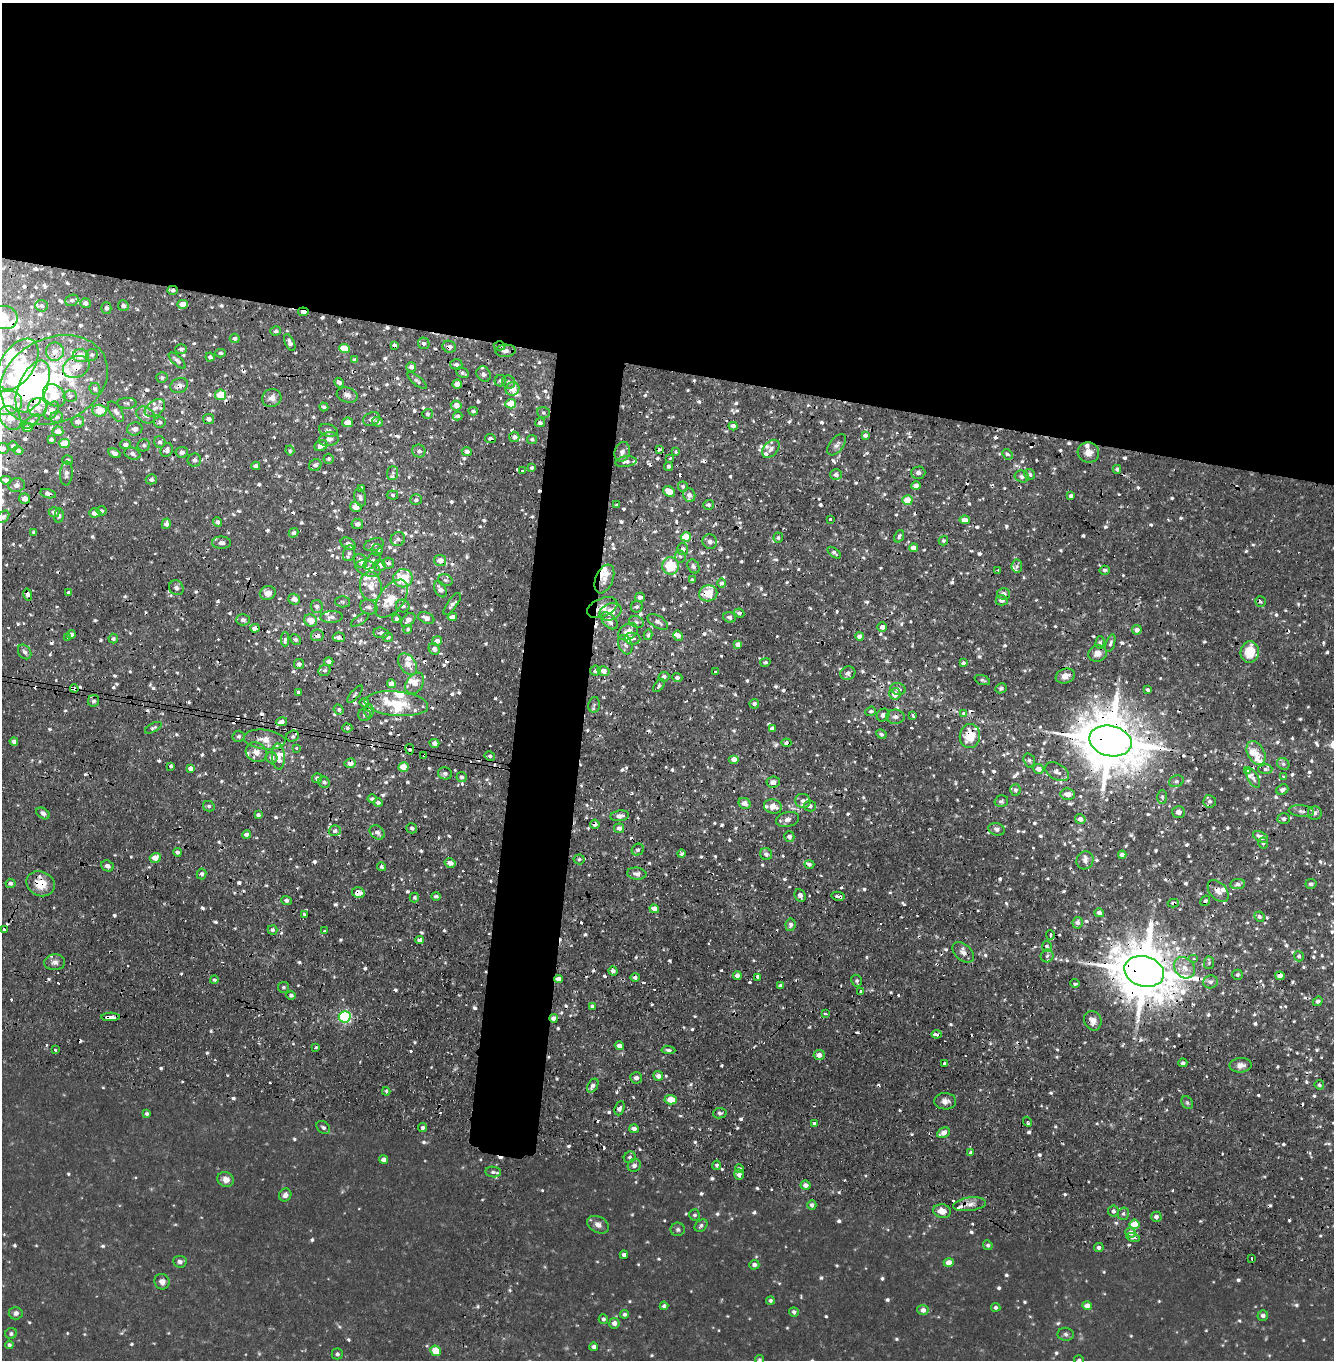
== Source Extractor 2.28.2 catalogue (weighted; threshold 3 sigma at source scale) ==
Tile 3 of 4 x 4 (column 3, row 1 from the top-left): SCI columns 2905-4236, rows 4188-5545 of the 5693 x 5657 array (HDU 1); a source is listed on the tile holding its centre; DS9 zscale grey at full resolution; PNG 1336 x 1362 px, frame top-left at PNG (2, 3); each listed source drawn as its Kron ellipse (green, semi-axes under 4 px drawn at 4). Shown black and unused: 30% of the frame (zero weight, under 2 of 4 exposures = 1% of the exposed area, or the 3 px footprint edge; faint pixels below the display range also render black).
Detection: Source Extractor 2.28.2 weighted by HDU 2 'WHT'; one run over the whole footprint, this tile lists its part. Background 0.051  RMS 0.011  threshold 0.0512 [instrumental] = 3 sigma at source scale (4.5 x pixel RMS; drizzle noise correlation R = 1.50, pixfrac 1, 0.05/0.05 arcsec/px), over >= 5 px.
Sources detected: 1210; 8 too faint to see at this stretch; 8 inside a brighter object's white glare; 100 cosmic-ray / hot-pixel residue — neither listed nor drawn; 70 inside a brighter listed object's ellipse — not listed separately; of the other 1024, all 500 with FLUX_AUTO >= 2.48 (the completeness limit of this list) listed and drawn (524 fainter detections not listed), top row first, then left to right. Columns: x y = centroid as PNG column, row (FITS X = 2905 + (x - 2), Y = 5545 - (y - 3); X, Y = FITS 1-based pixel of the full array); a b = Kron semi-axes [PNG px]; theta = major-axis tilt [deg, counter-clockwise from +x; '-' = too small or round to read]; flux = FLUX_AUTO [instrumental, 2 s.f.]
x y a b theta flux
173 290 5 4 - 3.5
72 300 7 5 21 3.5
85 303 5 5 - 5.2
183 304 5 4 - 14
42 306 6 6 - 3.2
123 306 5 5 - 4.4
106 308 6 5 - 4.3
303 312 5 3 - 6.7
4 317 14 11 -12 16
276 331 5 4 - 2.8
235 338 5 4 - 3.7
290 343 9 4 -66 5
424 343 6 5 - 3.7
394 345 4 3 - 3.5
500 346 6 4 2 2.5
449 347 7 6 - 5
345 348 5 4 - 36
181 349 6 4 1 2.7
505 351 10 6 3 5.9
55 352 9 9 - 10
220 353 5 4 - 2.7
92 355 6 6 - 2.8
81 356 8 6 2 17
210 357 4 4 - 3.5
177 360 11 4 -44 3.9
354 360 4 4 - 3.7
18 364 28 16 57 31
456 364 6 5 - 4.2
76 367 14 10 24 17
411 367 5 4 - 4.8
463 373 6 4 -26 3.4
484 374 8 6 -55 4
162 378 5 5 - 3.2
54 380 56 42 24 190
417 381 12 4 -40 3.2
500 381 6 5 - 3.3
509 382 7 6 - 3.5
339 383 5 4 - 4.2
457 384 5 4 - 6.6
179 386 9 7 25 7.9
33 387 28 14 65 130
95 389 6 5 - 3.3
512 389 7 6 - 13
54 395 13 9 -48 25
220 395 5 5 - 29
347 395 11 7 -16 6.5
70 396 6 5 - 3.1
272 398 10 9 - 7.5
6 403 16 12 10 23
127 403 10 5 0 3.2
511 404 5 5 - 23
456 405 5 5 - 11
38 407 9 9 - 9.4
324 407 5 4 - 2.9
155 408 11 7 34 8.5
51 411 9 6 59 6.3
99 411 7 6 - 20
473 411 4 3 - 2.6
116 412 11 6 -56 5.5
543 413 6 5 - 3.1
427 414 5 5 - 2.7
146 415 10 7 -36 7.5
458 416 5 4 - 3
57 417 6 6 - 3.6
10 418 13 9 -55 12
209 419 5 5 - 5.2
372 419 8 6 25 4.2
31 422 11 4 37 3.5
78 422 6 6 - 7.4
160 422 6 5 - 3.6
347 422 5 5 - 13
378 422 5 4 - 4.7
540 423 5 4 - 3.5
733 426 4 4 - 5.1
27 428 5 4 - 4.8
135 429 7 6 - 6.3
328 430 9 6 -16 4.2
58 431 5 5 - 9.7
865 435 4 4 - 5.2
514 437 5 5 - 4.7
51 439 4 3 - 3.2
329 439 10 7 9 6.3
490 439 5 4 - 3.9
532 439 5 4 - 2.8
160 442 6 5 - 3.6
64 443 5 4 - 27
125 444 5 5 - 5.3
144 445 6 6 - 3.5
837 445 12 7 52 5.5
13 446 5 4 - 4.1
321 446 7 5 27 8.6
3 448 6 5 - 4.6
659 449 3 3 - 5.3
771 449 10 7 49 5.1
167 450 7 5 61 5.2
290 450 5 4 - 2.6
18 451 5 4 - 3.4
419 451 6 6 - 4.7
467 451 5 4 - 5.2
676 451 4 4 - 2.6
182 452 6 5 - 5.6
622 452 10 7 73 6.6
1088 452 11 10 - 10
114 453 6 4 -27 5.4
132 454 8 6 -21 5.1
1007 454 6 4 -44 3
670 458 3 3 - 4.9
329 459 5 5 - 2.8
68 460 5 5 - 3.4
194 460 6 6 - 4.4
626 462 11 5 8 4.9
315 465 6 5 - 4.1
256 466 4 4 - 6.2
669 466 5 4 - 3
532 468 3 3 - 2.6
1117 469 4 4 - 2.9
523 471 4 3 - 10
393 473 7 5 85 3
918 473 7 6 - 4.3
66 474 12 6 84 5.2
1030 474 6 5 - 3.4
836 475 6 5 - 4.2
1022 476 7 6 - 3.8
151 479 5 5 - 3.5
6 480 5 4 - 4.9
17 485 8 7 - 6.4
916 486 4 4 - 8.2
683 487 5 5 - 2.7
361 488 4 3 - 2.7
669 491 6 5 - 12
48 494 8 4 -14 6
392 495 6 4 -7 2.6
689 495 7 6 - 5.3
1071 496 4 3 - 3.6
360 497 9 5 -75 4.8
24 499 5 5 - 12
416 500 6 5 - 3.1
907 500 5 5 - 23
617 505 4 3 - 2.5
708 505 5 5 - 3.5
356 507 6 5 - 12
101 511 5 5 - 2.8
54 512 5 5 - 4.2
95 513 5 4 - 7.4
59 516 7 4 84 2.8
3 517 7 5 44 3.7
830 519 3 3 - 4.5
965 520 5 4 - 11
217 522 5 4 - 3.3
166 524 5 4 - 5.7
357 524 6 5 - 6.1
34 532 4 3 - 2.7
294 533 5 4 - 3.1
899 536 6 4 68 2.9
686 537 5 4 - 31
778 538 5 5 - 2.8
398 539 7 6 - 4.5
943 541 5 4 - 2.5
710 542 7 7 - 6.2
221 543 9 6 1 4.6
348 544 8 5 -28 5.5
374 545 10 6 18 4.6
913 548 4 4 - 9
683 549 6 5 - 4.8
377 550 6 6 - 6.4
349 553 8 6 71 3.7
834 553 8 4 -37 3.2
680 556 6 5 - 3
440 560 6 5 - 9.2
361 561 7 6 - 11
372 561 10 6 46 4.7
388 563 6 5 - 4.3
380 565 6 5 - 6.3
670 566 8 8 - 41
693 566 7 5 -62 4
1017 566 6 5 - 2.9
368 568 13 7 -19 9.6
998 570 3 3 - 6
1105 570 5 4 - 3.2
403 578 10 9 - 47
604 579 15 8 67 11
445 580 7 5 -16 3
692 580 4 3 - 2.5
721 583 4 4 - 3.3
371 586 14 11 -81 14
176 588 8 6 -47 4
440 589 9 5 -59 6.3
69 593 4 3 - 2.9
268 593 8 7 - 9.7
708 593 9 8 - 24
28 594 6 4 -77 6.9
1003 594 6 5 - 5.7
640 597 5 4 - 5.6
294 599 6 5 - 7.2
391 599 22 12 52 29
1002 600 6 5 - 6
1260 601 5 5 - 2.6
343 602 7 5 -2 2.8
452 604 13 5 54 4.6
317 606 6 6 - 4.7
403 606 7 6 - 4.8
369 607 9 7 -22 5.3
637 607 6 6 - 3.2
602 608 16 9 22 14
610 612 11 8 21 20
739 613 5 4 - 3.5
331 617 11 6 2 5
452 617 4 3 - 7.3
730 617 6 5 - 4.1
426 618 8 5 -20 6.7
396 619 4 4 - 3.2
243 620 7 5 0 4.7
311 620 7 6 - 15
360 620 10 4 35 2.5
408 620 8 5 44 7
609 621 10 6 -49 9.8
636 622 7 5 -22 3.1
658 622 11 6 -31 5.5
882 627 5 5 - 5
255 628 4 3 - 13
408 629 4 4 - 2.7
1137 630 5 5 - 4
628 632 10 7 33 13
381 633 8 5 -6 3.8
71 634 4 4 - 5.8
317 635 6 6 - 6.7
648 635 5 4 - 2.6
678 636 5 4 - 5.9
859 636 4 4 - 6.2
67 637 4 3 - 3.6
339 637 6 5 - 5.3
388 637 5 4 - 3.3
113 639 5 4 - 2.7
285 639 7 3 89 4.7
296 639 5 4 - 3
633 639 8 6 -7 5.2
437 641 5 4 - 6.5
1100 643 6 4 89 2.6
1110 643 9 4 72 3.5
738 644 4 4 - 8.1
625 645 10 7 -70 5.5
434 649 6 5 - 4.2
25 652 8 6 -54 4.6
1250 652 10 9 - 34
1098 653 9 8 - 8.9
329 662 4 4 - 5.5
765 662 5 4 - 3.1
963 663 4 4 - 2.8
299 664 5 5 - 4.9
408 664 12 8 -55 11
325 670 6 5 - 3.2
596 671 5 5 - 4.3
604 671 6 5 - 8.1
715 672 3 3 - 6.5
848 673 7 6 - 5.5
1065 676 10 7 20 11
664 677 5 5 - 4.1
677 678 5 4 - 3.9
982 680 8 4 -19 2.5
415 683 11 8 56 9.9
391 684 4 4 - 7.2
659 686 7 4 52 2.5
1001 688 6 4 26 2.6
74 689 4 3 - 9
898 689 8 6 -16 4.2
1147 690 4 3 - 2.9
298 692 4 3 - 3.1
355 694 10 4 49 2.5
895 694 6 5 - 9.6
93 701 6 5 - 3
364 703 4 4 - 3.8
396 704 32 12 -5 44
754 704 5 5 - 4.3
594 705 8 5 77 3
339 710 5 4 - 2.7
369 711 6 4 -90 2.8
871 711 5 4 - 2.7
963 713 3 3 - 5.4
364 715 6 6 - 3.1
883 715 7 6 - 4.5
913 716 3 3 - 3.9
895 717 9 7 -2 4.7
282 722 5 4 - 5.2
153 728 9 4 28 2.5
347 728 5 4 - 2.6
772 728 4 4 - 4.1
881 734 5 4 - 2.9
238 736 6 5 - 3.1
293 736 6 5 - 3.1
970 736 12 10 81 30
265 739 21 9 -7 15
14 741 4 4 - 4.3
1110 741 21 15 -13 8600
434 743 5 4 - 5.6
786 743 5 4 - 3.1
297 748 4 4 - 3.2
410 749 5 4 - 3
256 752 11 9 -33 9.7
1256 753 13 8 -62 12
424 755 4 3 - 3
278 756 13 6 -86 8.7
490 756 5 4 - 2.5
272 758 6 5 - 5
734 759 5 4 - 9.1
1029 760 7 5 -74 2.7
350 763 5 5 - 8.6
1283 764 6 5 - 3.3
171 766 3 3 - 2.5
403 767 5 5 - 23
191 768 4 4 - 4.8
1038 769 5 5 - 8
1265 769 7 5 1 3.2
1247 770 3 3 - 10
1057 772 13 8 -31 6.8
445 773 7 6 - 4.1
1283 776 4 3 - 2.6
461 777 5 5 - 3.4
317 778 5 5 - 3.8
1253 778 10 5 -62 4.7
1176 781 7 5 20 3.4
324 782 6 5 - 3.9
773 782 7 5 7 6.5
1015 790 6 5 - 2.5
1282 790 6 5 - 3.6
1068 794 7 5 -5 9.5
1162 797 7 5 -89 2.5
372 799 4 4 - 3.1
803 801 8 7 - 4.8
1001 801 7 5 16 2.8
1210 801 6 6 - 3.5
378 803 5 4 - 3.9
745 803 6 5 - 6.8
209 806 6 5 - 2.7
773 806 9 7 -17 14
810 806 6 5 - 4.4
1301 811 12 6 -4 4.7
1179 812 6 6 - 5.8
43 813 7 5 -37 5.1
1315 813 7 6 - 4.7
258 815 4 3 - 3
620 816 9 5 8 7.3
787 819 11 7 13 5.8
1080 819 5 5 - 7.7
1284 819 6 5 - 4
595 824 4 4 - 5
412 828 5 5 - 3.1
619 828 5 5 - 5.8
997 829 8 6 -17 3.8
335 831 6 5 - 3.7
377 832 8 6 -37 5.1
247 835 4 4 - 6.6
789 837 5 5 - 4.4
1261 837 8 5 -29 8.3
1263 843 5 5 - 2.7
638 850 6 5 - 3.3
177 852 4 4 - 3.4
682 854 4 4 - 2.7
766 854 6 6 - 5
1122 855 4 4 - 4.6
155 858 5 5 - 13
579 859 5 5 - 3.1
1085 860 9 8 - 5.4
450 863 5 4 - 7.3
809 864 5 4 - 3.3
107 866 6 5 - 4.9
382 867 4 4 - 2.7
202 874 5 5 - 3.5
637 874 10 6 -7 5
10 883 5 4 - 3.5
41 884 14 12 -25 25
1238 884 7 5 6 3.8
1311 884 5 5 - 3.3
1218 891 13 8 -49 8.6
358 892 6 5 - 15
800 895 6 5 - 5.6
436 896 5 4 - 2.7
838 896 7 3 -11 7.3
414 897 5 4 - 2.6
286 900 5 4 - 3.7
1205 901 5 4 - 3.6
1173 903 5 4 - 2.5
654 909 5 4 - 8.4
1099 913 5 4 - 4.8
305 914 4 3 - 17
1259 917 5 5 - 3.5
1077 923 6 5 - 5.2
790 925 6 5 - 4.6
4 930 3 3 - 2.7
272 930 5 4 - 2.7
325 931 3 3 - 2.6
1050 935 5 3 - 6.8
420 940 4 4 - 5.2
1047 946 5 5 - 2.8
963 952 12 8 -40 7.3
1047 956 6 6 - 3.6
1299 956 5 5 - 3.2
1194 959 5 4 - 2.9
55 962 10 8 3 6.3
1209 963 6 5 - 2.6
1185 968 11 9 -45 13
613 971 5 4 - 4.3
1144 971 20 15 -16 8200
1237 975 5 5 - 2.9
737 976 4 4 - 6.1
1280 976 4 4 - 9.3
635 977 5 4 - 3.3
758 978 3 3 - 34
558 979 4 4 - 8.2
214 980 4 4 - 2.5
857 981 6 5 - 2.9
1211 982 7 6 - 4.4
1075 983 5 3 - 11
781 986 4 4 - 4.2
283 987 5 5 - 2.8
860 991 3 3 - 3.8
291 995 5 4 - 2.9
1318 1001 5 4 - 3.7
592 1006 4 3 - 2.8
825 1014 3 3 - 3.1
110 1017 9 3 0 12
345 1017 6 5 - 220
553 1018 4 4 - 6.3
1093 1021 10 8 -64 8.2
937 1034 5 3 - 7.4
619 1046 4 4 - 5.2
316 1048 3 3 - 5.5
55 1050 3 3 - 6.4
668 1050 7 4 -6 2.7
819 1055 5 5 - 8
944 1063 3 3 - 3.2
1183 1063 4 4 - 3.1
1241 1065 11 7 5 7.8
658 1076 5 5 - 6.9
636 1078 6 5 - 4.9
1319 1085 5 4 - 2.7
593 1086 7 5 58 5.6
386 1091 4 3 - 2.5
671 1100 6 4 -3 17
945 1101 11 8 -3 6.9
1187 1103 7 5 -53 2.5
619 1108 7 4 70 5.6
720 1113 7 5 11 3.1
147 1114 4 3 - 2.8
1027 1122 5 3 - 6.8
814 1123 3 3 - 4.6
323 1127 7 5 -43 3.7
422 1128 4 4 - 2.9
634 1129 5 4 - 6.8
943 1133 7 5 27 8.2
971 1153 4 4 - 2.7
630 1157 6 5 - 3.4
384 1160 4 4 - 6.6
634 1165 7 6 - 4.7
717 1165 5 4 - 3.2
739 1168 4 4 - 2.5
493 1172 8 5 -8 3.5
739 1175 5 4 - 4.8
226 1179 8 7 - 8.9
806 1185 5 4 - 6.5
285 1195 6 6 - 5.4
970 1204 17 6 7 8.5
812 1205 5 4 - 4.3
942 1211 9 7 -9 12
1113 1211 5 5 - 4.3
1123 1214 6 5 - 2.9
694 1215 5 5 - 2.5
1156 1217 5 5 - 4.4
1135 1224 5 5 - 27
598 1225 11 8 -26 7.2
701 1226 7 5 42 3.3
678 1229 7 7 - 3.1
1131 1233 5 5 - 7.6
1133 1237 7 4 -15 6.7
988 1245 5 4 - 2.9
1099 1247 5 4 - 3.7
624 1255 4 4 - 3.6
1251 1258 3 2 - 2.9
180 1262 7 6 - 3.4
949 1263 5 4 - 13
754 1265 5 5 - 4.5
162 1282 8 7 - 6.5
770 1300 4 4 - 2.7
664 1306 4 4 - 3.2
1087 1306 5 4 - 9.6
996 1307 4 4 - 3.2
923 1310 5 5 - 6.2
794 1312 5 4 - 4.1
16 1313 7 6 - 4.6
624 1314 4 4 - 2.9
1263 1315 5 5 - 4.3
603 1319 5 5 - 3.2
614 1323 5 5 - 7
11 1333 6 5 - 2.5
1066 1334 8 6 -7 3.7
9 1345 4 4 - 2.7
594 1347 4 4 - 4.5
436 1351 5 5 - 22
337 1354 5 5 - 3
759 1360 4 4 - 2.6
1079 1360 5 5 - 3.5
Overlapping masked pixels (flux is a lower limit): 51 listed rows (the first 20) at x y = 173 290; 303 312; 394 345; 500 346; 449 347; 18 364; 76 367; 54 380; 179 386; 33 387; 220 395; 160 422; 490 439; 1117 469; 48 494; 356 507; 440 560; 388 563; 1105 570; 604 579
Isophote crosses this tile's border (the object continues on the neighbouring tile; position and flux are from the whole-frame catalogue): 6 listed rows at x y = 4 317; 6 403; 3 448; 3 517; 759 1360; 1079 1360